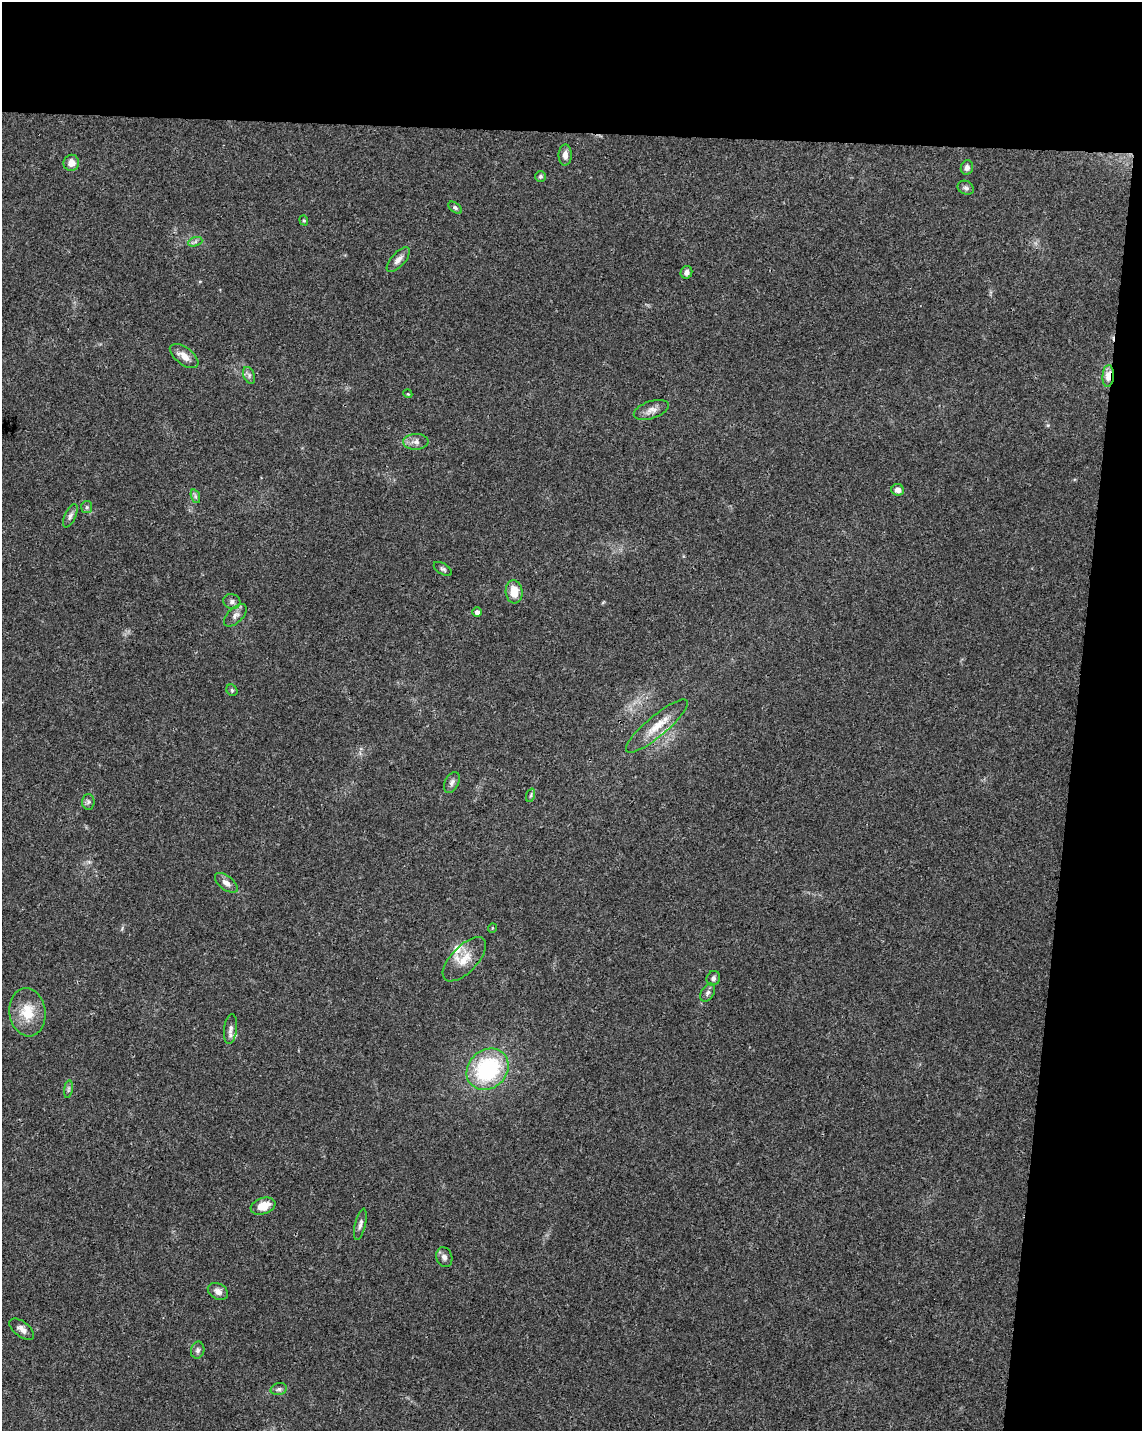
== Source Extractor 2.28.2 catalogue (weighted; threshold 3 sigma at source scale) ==
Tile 4 of 4 x 3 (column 4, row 1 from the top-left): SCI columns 3419-4558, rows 3087-4515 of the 4568 x 4800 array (HDU 1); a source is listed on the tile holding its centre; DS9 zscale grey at full resolution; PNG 1144 x 1433 px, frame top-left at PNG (2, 2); each listed source drawn as its Kron ellipse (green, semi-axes under 4 px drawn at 4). Shown black and unused: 15% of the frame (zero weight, under 3 of 4 exposures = <1% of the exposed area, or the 3 px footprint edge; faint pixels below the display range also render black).
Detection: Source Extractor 2.28.2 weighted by HDU 2 'WHT'; one run over the whole footprint, this tile lists its part. Background 0.0473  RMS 0.0036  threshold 0.0163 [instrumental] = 3 sigma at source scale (4.5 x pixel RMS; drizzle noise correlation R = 1.50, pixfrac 1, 0.0396/0.0396 arcsec/px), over >= 5 px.
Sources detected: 48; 2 inside a brighter listed object's ellipse — not listed separately; the other 46 listed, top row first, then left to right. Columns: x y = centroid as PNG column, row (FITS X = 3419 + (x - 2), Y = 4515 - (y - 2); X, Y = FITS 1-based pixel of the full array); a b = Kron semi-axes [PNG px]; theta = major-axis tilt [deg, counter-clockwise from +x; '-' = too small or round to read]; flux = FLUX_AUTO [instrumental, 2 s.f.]
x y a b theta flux
565 155 10 6 89 2.1
71 163 8 8 - 2.7
967 168 7 6 - 1.5
540 176 5 5 - 0.71
966 188 8 6 -25 1
455 208 8 4 -37 0.69
304 220 5 4 - 0.43
195 242 7 4 19 0.84
398 260 15 7 48 2
686 272 6 5 - 1.5
184 356 17 8 -37 3.6
249 375 9 5 -67 0.99
1108 376 11 5 87 4.2
408 394 4 3 - 0.32
651 410 18 8 19 2.6
416 442 13 8 2 2
898 490 6 5 - 2
195 496 7 4 -72 0.74
87 507 6 5 - 0.71
70 516 12 5 64 1.3
443 569 10 5 -32 0.84
514 592 11 8 -85 5.4
232 601 8 7 - 1.2
477 612 4 4 - 1.3
235 615 14 7 44 1.9
232 690 6 5 - 0.61
657 726 39 10 40 7.3
452 782 11 6 64 1.3
531 795 7 4 71 0.65
88 802 8 6 88 0.93
226 883 13 7 -39 2.1
492 928 5 3 - 0.29
464 959 28 13 46 6.7
713 978 8 6 62 1
708 993 10 6 59 1.2
27 1012 24 18 -82 9
230 1029 15 6 82 1.8
488 1069 22 19 43 37
68 1089 9 4 81 0.77
263 1206 13 8 18 5.3
360 1224 16 5 76 1.4
444 1257 10 8 -71 1.4
218 1291 10 7 -28 1.9
22 1329 14 7 -37 2
198 1350 8 6 79 1.1
279 1389 8 6 14 0.97
Overlapping masked pixels (flux is a lower limit): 1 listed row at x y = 1108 376